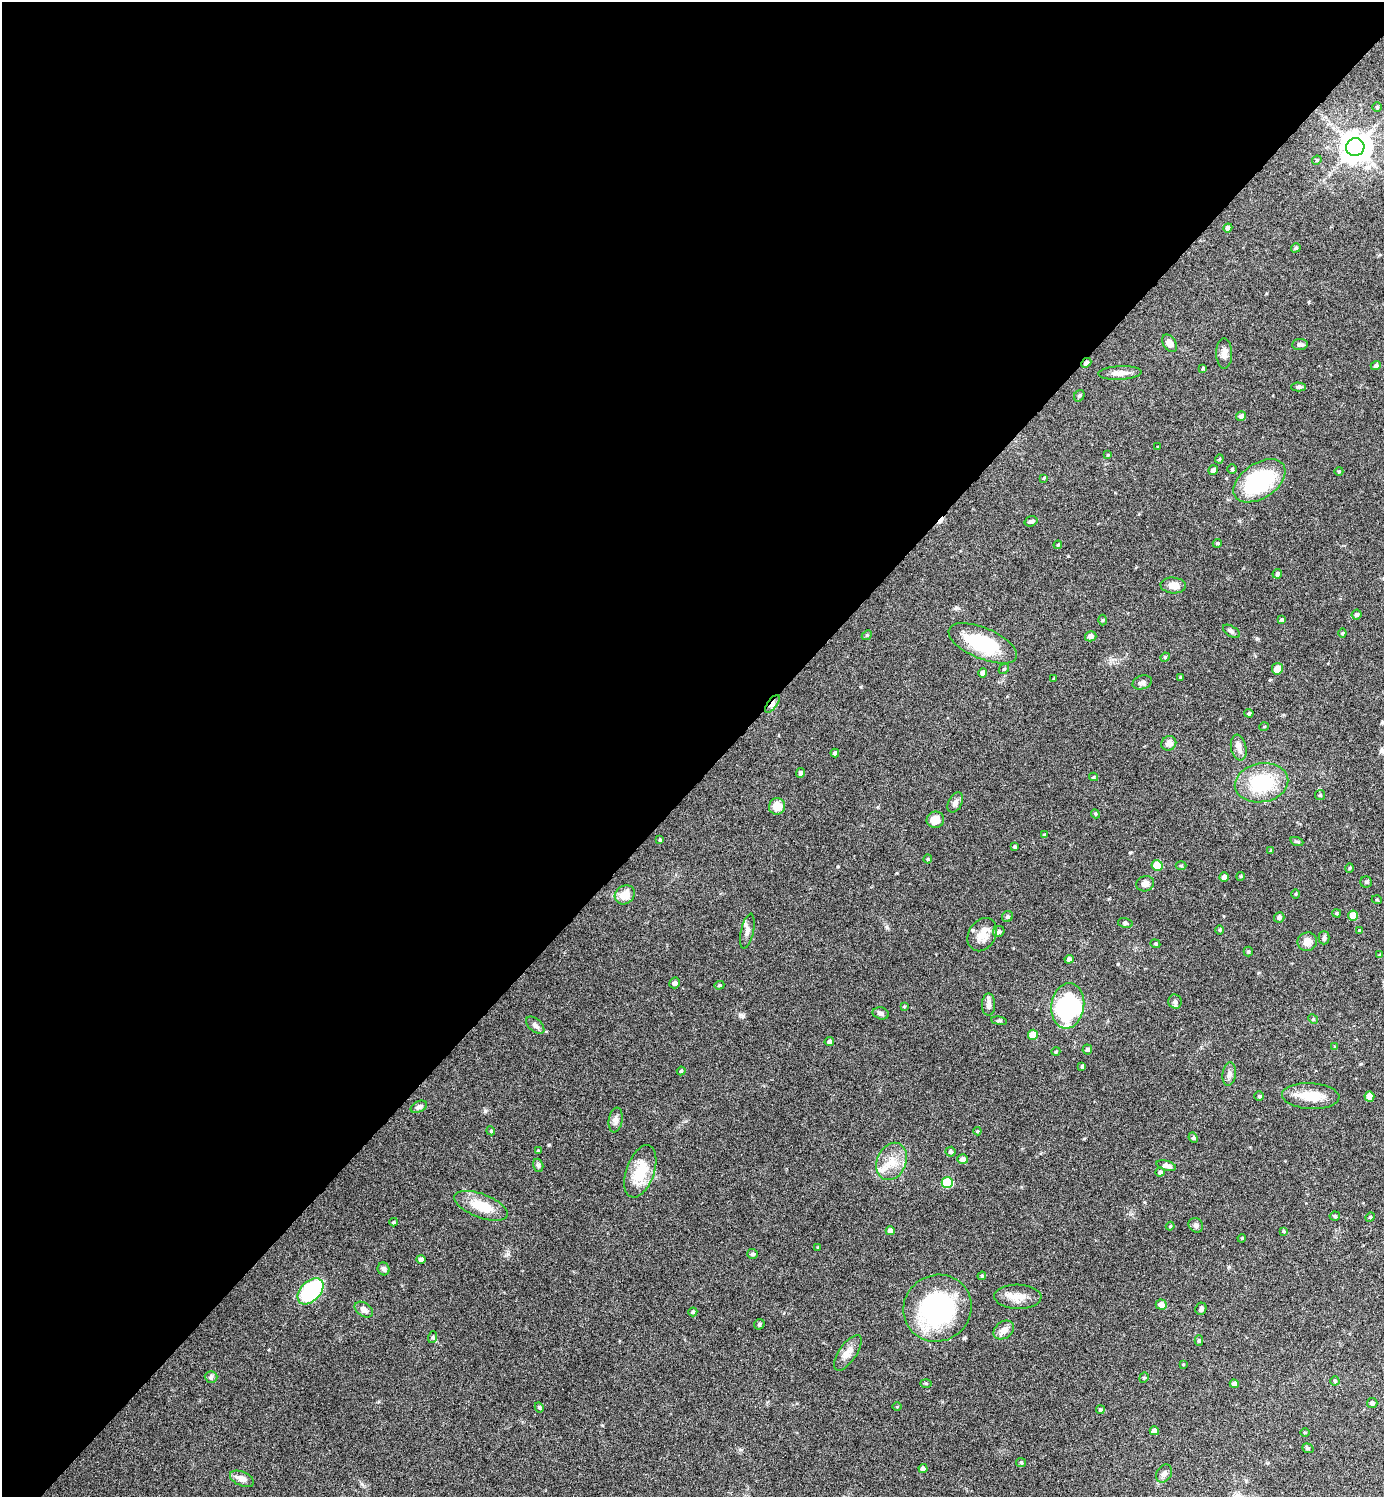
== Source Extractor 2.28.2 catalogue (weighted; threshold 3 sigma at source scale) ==
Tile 5 of 4 x 4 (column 1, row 2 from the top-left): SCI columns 157-1538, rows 2994-4488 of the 5985 x 5984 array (HDU 1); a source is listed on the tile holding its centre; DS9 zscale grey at full resolution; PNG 1386 x 1499 px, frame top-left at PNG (2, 2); each listed source drawn as its Kron ellipse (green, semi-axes under 4 px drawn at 4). Shown black and unused: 53% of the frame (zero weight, under 4 of 8 exposures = <1% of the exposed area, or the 3 px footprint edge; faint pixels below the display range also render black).
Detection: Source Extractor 2.28.2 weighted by HDU 2 'WHT'; one run over the whole footprint, this tile lists its part. Background 0.121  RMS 0.0053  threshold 0.0215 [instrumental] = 3 sigma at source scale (4.09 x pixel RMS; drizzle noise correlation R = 1.36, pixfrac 0.8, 0.05/0.05 arcsec/px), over >= 5 px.
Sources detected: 170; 1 inside a brighter object's white glare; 1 cosmic-ray / hot-pixel residue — neither listed nor drawn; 1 inside a brighter listed object's ellipse — not listed separately; the other 167 listed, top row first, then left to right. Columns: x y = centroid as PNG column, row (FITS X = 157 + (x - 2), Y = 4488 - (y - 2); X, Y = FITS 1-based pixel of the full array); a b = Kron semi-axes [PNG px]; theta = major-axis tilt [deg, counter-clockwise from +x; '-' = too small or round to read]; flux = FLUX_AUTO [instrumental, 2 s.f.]
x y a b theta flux
1377 107 5 5 - 0.66
1355 147 9 9 - 800
1317 160 5 4 - 0.52
1228 228 5 4 - 1.4
1296 248 5 4 - 0.97
1169 343 9 6 -54 2.9
1300 344 8 5 7 1.2
1224 353 15 8 -90 3.2
1086 363 5 4 - 1.4
1376 366 5 4 - 1.3
1203 368 3 3 - 0.6
1120 373 21 7 2 3.8
1299 387 7 4 -1 1
1079 396 6 5 - 0.8
1241 416 5 4 - 1.5
1158 447 3 2 - 0.36
1108 455 4 4 - 0.43
1219 459 4 4 - 0.55
1232 469 4 4 - 0.65
1213 470 5 4 - 1.7
1339 471 4 3 - 0.43
1044 478 4 3 - 0.41
1259 481 29 17 34 48
1031 521 7 5 17 1.1
1217 543 4 4 - 0.54
1058 545 4 3 - 0.51
1277 574 5 4 - 0.86
1173 585 13 8 -4 4.3
1357 615 5 4 - 0.99
1282 619 4 4 - 0.74
1103 620 5 3 - 0.53
1231 631 9 5 -31 1.2
1342 633 4 4 - 0.47
867 635 5 4 - 0.56
1091 636 6 5 - 2
983 643 36 15 -23 31
1165 657 5 4 - 0.53
1004 669 6 4 45 0.7
1277 669 6 5 - 5.1
983 673 5 4 - 1.3
1181 677 4 4 - 0.65
1054 678 3 2 - 0.42
1142 682 10 6 16 1.6
772 704 10 4 54 2.3
1249 713 4 3 - 0.83
1264 727 5 3 - 0.36
1169 743 7 7 - 3.1
1239 748 13 7 -78 2.7
835 753 4 3 - 1.1
801 773 5 4 - 1
1093 777 4 4 - 0.54
1262 783 27 19 10 28
1320 795 5 5 - 0.62
955 803 11 6 62 2.1
777 806 8 8 - 6
1095 814 5 4 - 0.57
935 820 8 8 - 4.8
1044 834 4 2 - 0.48
660 840 4 4 - 0.65
1297 842 7 4 -19 0.68
1015 847 4 3 - 0.72
1271 850 4 4 - 0.51
928 859 4 4 - 0.51
1157 865 5 5 - 12
1181 866 5 3 - 0.58
1350 868 5 3 - 0.47
1241 876 4 3 - 0.44
1224 877 4 4 - 2
1366 882 6 5 - 0.8
1145 884 9 7 17 2.5
1296 894 5 3 - 0.49
625 895 10 9 - 6.7
1377 900 5 3 - 0.47
1337 913 4 3 - 0.66
1353 915 5 5 - 6.7
1007 917 6 5 - 0.93
1279 917 5 5 - 1.3
1125 923 7 5 -11 0.87
1220 930 4 3 - 0.49
747 931 18 6 77 2.6
999 931 6 5 - 1.1
1360 931 4 4 - 0.58
982 935 17 13 59 6.7
1324 938 6 5 - 0.91
1307 942 10 9 - 3.8
1155 944 5 4 - 0.6
1248 952 5 4 - 0.64
1380 955 4 4 - 0.75
1069 959 4 4 - 1.2
674 983 5 5 - 1.4
719 985 5 4 - 0.6
1175 1001 7 6 - 1.9
988 1005 11 6 89 2
904 1006 4 4 - 0.47
1068 1006 23 16 82 61
881 1013 8 6 -13 1.3
1313 1019 5 4 - 0.54
999 1021 8 4 -8 0.76
535 1025 11 6 -41 1.6
1033 1035 5 5 - 6.9
829 1042 4 4 - 1.2
1335 1047 4 4 - 0.66
1087 1049 5 5 - 0.92
1056 1051 4 3 - 0.44
1082 1066 4 3 - 0.64
681 1071 4 4 - 0.58
1229 1074 12 6 82 2.1
1259 1096 4 4 - 0.62
1311 1096 29 13 -3 11
1369 1097 5 5 - 5.7
419 1107 9 5 27 1.5
616 1120 12 7 81 2.1
491 1131 4 3 - 0.45
977 1131 4 4 - 0.45
1193 1138 5 4 - 0.72
538 1151 3 3 - 0.48
951 1152 5 5 - 0.98
962 1159 5 5 - 2.4
892 1161 19 14 67 8.7
538 1165 7 5 -74 0.97
1166 1165 10 5 -16 2.3
640 1171 27 14 70 14
1160 1172 5 4 - 1.2
947 1183 6 5 - 26
481 1206 28 12 -21 12
1335 1216 5 4 - 0.77
1370 1217 5 4 - 0.61
394 1222 4 3 - 0.65
1196 1225 8 7 - 1.4
1170 1226 4 4 - 0.51
890 1231 4 4 - 2.4
1283 1231 4 3 - 0.51
1242 1238 4 3 - 0.42
818 1247 3 3 - 0.43
753 1254 5 5 - 1.1
421 1259 4 4 - 1.4
384 1269 6 6 - 1.4
982 1276 4 4 - 0.52
310 1291 15 10 46 46
1018 1297 23 12 -2 6.6
1161 1305 5 5 - 2.9
937 1308 34 33 - 70
1201 1309 6 5 - 1.2
364 1310 10 6 -35 2.5
693 1312 4 4 - 0.83
759 1324 6 4 45 0.7
1004 1330 11 8 38 3.4
433 1337 6 4 72 0.61
1199 1340 5 4 - 0.84
848 1353 21 8 56 4
1183 1364 4 3 - 0.43
211 1377 6 6 - 0.96
1144 1378 5 4 - 0.67
1335 1381 4 4 - 0.69
926 1383 6 4 -2 0.57
1234 1384 4 4 - 1.5
1372 1403 5 5 - 1.3
539 1407 5 4 - 0.76
897 1407 4 3 - 0.38
1100 1410 4 4 - 0.83
1154 1431 4 4 - 3.2
1305 1432 5 3 - 0.42
1308 1448 6 4 -22 0.73
1021 1462 5 4 - 0.6
923 1469 4 4 - 1.9
1164 1473 9 7 56 1.9
242 1479 13 7 -23 3.2
Overlapping masked pixels (flux is a lower limit): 2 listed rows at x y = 1086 363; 772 704
Unlisted compact peaks at least as high as the median listed source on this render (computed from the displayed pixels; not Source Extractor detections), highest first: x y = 485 1111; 743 1016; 549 1145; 1118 964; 508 1254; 887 927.